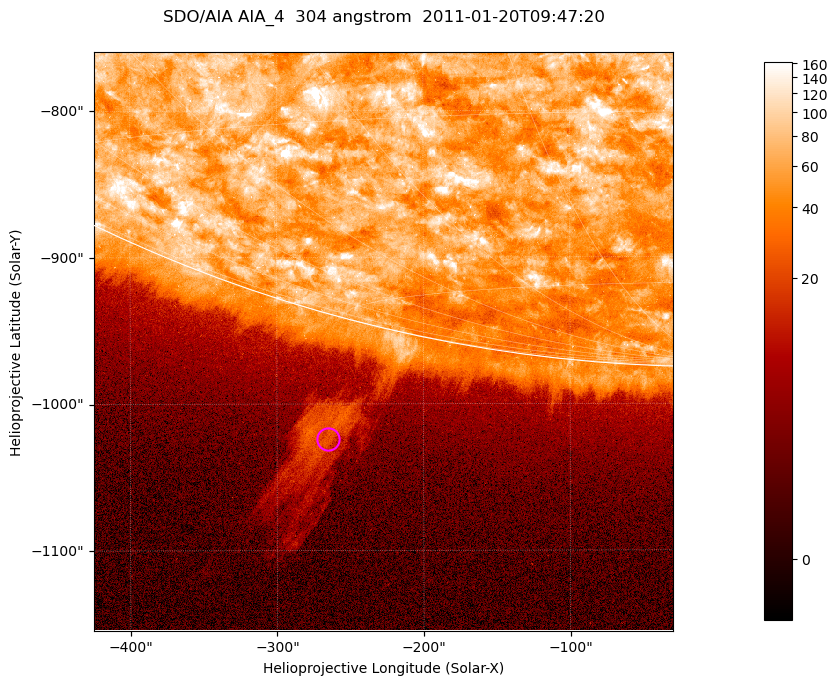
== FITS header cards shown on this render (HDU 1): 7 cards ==
TELESCOP= 'SDO/AIA '           / For AIA: SDO/AIA
INSTRUME= 'AIA_4   '           / For AIA: AIA_ATA1, AIA_ATA2, AIA_ATA3 or AIA_AT
WAVELNTH=                  304 / [angstrom] Wavelength
WAVEUNIT= 'angstrom'           / Wavelength unit: angstrom
DATE-OBS= '2011-01-20T09:47:20.123' / [ISO] Date when observation started; ISO 8
CTYPE1  = 'HPLN-TAN'           / CTYPE1; Typically HPLN
CTYPE2  = 'HPLT-TAN'           / CTYPE2; Typically HPLT

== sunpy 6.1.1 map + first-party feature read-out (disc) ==
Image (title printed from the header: SDO/AIA AIA_4  304 angstrom  2011-01-20T09:47:20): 658 x 658 px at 0.6 arcsec/px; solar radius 975 arcsec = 1625 px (partial field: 2.4% of the solar disc is inside the frame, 46% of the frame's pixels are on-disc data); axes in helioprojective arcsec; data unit not stated in the header (colour bar unlabelled)
Orientation: roll -0.132 deg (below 1 deg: not rotated)
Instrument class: DISC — disc imager (sunpy class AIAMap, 304 A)
Bright regions (active regions / flare kernels): reference = the on-disc median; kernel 5 px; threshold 5 sigma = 116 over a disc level ~61.3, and >= 1.15x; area >= 432 px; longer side >= 8 px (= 4.8 arcsec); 0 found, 0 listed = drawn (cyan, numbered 1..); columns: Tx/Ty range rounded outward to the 2 arcsec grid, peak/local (2 s.f.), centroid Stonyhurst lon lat
Off-limb structures (1.02-1.3 R_sun): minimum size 216 px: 4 found; the strongest spans PA ~165..170 deg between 1.02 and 1.17 R_sun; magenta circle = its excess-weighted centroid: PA ~165 deg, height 1.08 R_sun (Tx ~-266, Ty ~-1024 arcsec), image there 6.5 x the reference